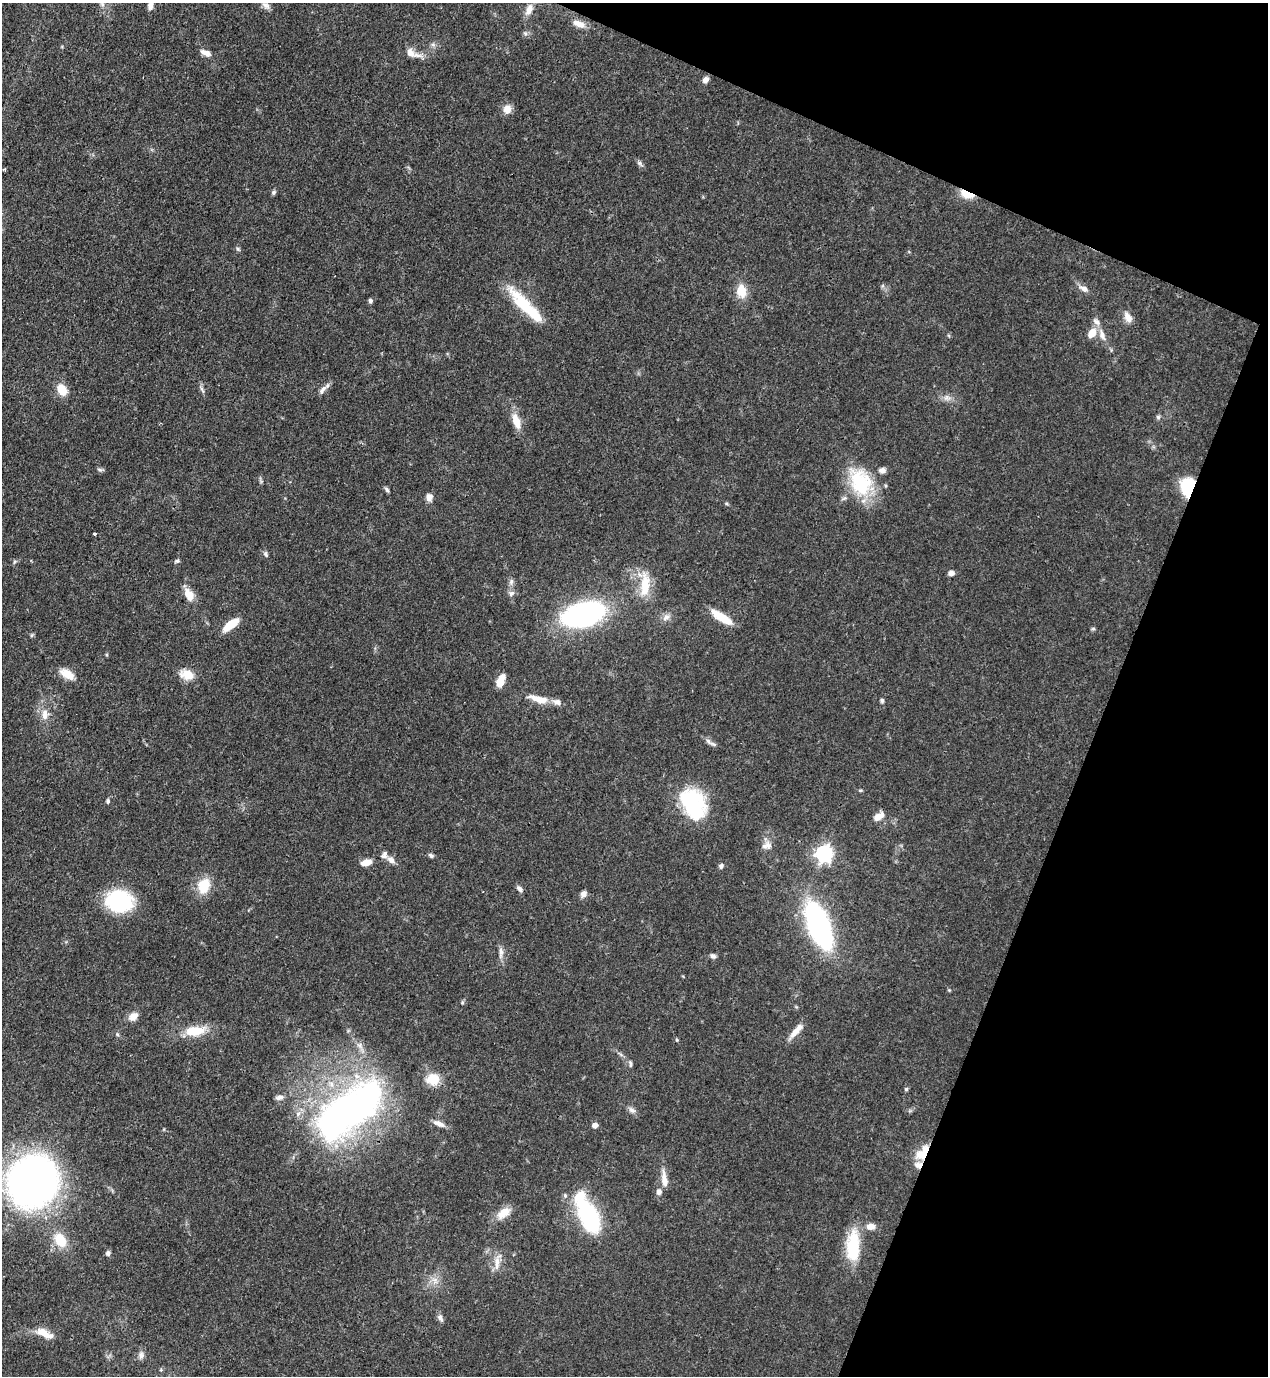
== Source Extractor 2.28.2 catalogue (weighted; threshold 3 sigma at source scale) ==
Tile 8 of 4 x 4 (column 4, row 2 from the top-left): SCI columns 4152-5417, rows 2791-4164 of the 5638 x 5579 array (HDU 1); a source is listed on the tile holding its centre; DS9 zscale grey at full resolution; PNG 1270 x 1378 px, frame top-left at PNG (2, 3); no overlay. Shown black and unused: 20% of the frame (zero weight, under 3 of 4 exposures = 7% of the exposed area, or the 3 px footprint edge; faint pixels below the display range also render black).
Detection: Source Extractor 2.28.2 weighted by HDU 2 'WHT'; one run over the whole footprint, this tile lists its part. Background 0.0508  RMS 0.0034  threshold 0.0152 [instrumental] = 3 sigma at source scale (4.5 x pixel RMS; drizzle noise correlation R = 1.50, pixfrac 1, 0.05/0.05 arcsec/px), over >= 5 px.
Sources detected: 109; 1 inside a brighter object's white glare — not listed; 8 inside a brighter listed object's ellipse — not listed separately; the other 100 listed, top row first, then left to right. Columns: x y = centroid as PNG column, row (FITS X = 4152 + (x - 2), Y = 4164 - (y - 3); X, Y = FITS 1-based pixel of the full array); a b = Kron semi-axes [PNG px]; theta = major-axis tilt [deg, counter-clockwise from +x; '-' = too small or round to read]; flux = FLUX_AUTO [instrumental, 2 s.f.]
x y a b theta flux
102 4 8 5 -46 0.94
150 6 8 6 82 1.7
266 6 14 8 -39 1.9
529 9 15 8 63 2.6
579 24 17 8 -20 3.2
525 33 6 4 -44 0.66
433 45 7 4 -19 0.7
206 53 12 6 -22 2.3
410 54 32 7 -12 3.1
706 80 7 6 - 1.7
507 109 11 10 - 2.9
640 163 9 5 -39 0.91
274 192 7 5 53 0.67
967 194 15 7 -20 5.8
238 249 6 5 - 0.59
1084 289 12 7 -28 1.9
741 291 13 10 -81 6
370 301 6 5 - 0.73
522 303 46 16 -50 14
1128 317 14 8 -61 2.5
1092 333 13 8 54 3.7
1102 335 18 8 -71 2.9
62 390 10 8 -62 7.1
202 390 11 3 -60 0.81
322 390 16 6 48 1.7
946 397 8 4 53 0.93
1158 417 5 5 - 0.66
516 421 20 8 -72 4.8
100 470 11 3 -12 0.56
860 482 39 27 -63 21
1188 487 18 13 88 16
387 490 7 5 -58 0.67
429 497 9 7 81 1.9
94 534 3 2 - 0.49
266 554 8 5 -61 0.77
177 561 7 4 11 0.6
14 562 6 4 71 0.45
951 573 7 6 - 1.4
511 582 8 6 74 1.1
645 585 30 11 87 8.9
511 593 8 7 - 1.1
189 595 14 8 -67 4.8
584 614 29 15 14 100
666 617 12 8 45 1.8
721 617 26 8 -33 7.6
231 625 17 7 38 7.3
1093 629 6 4 0 0.46
31 635 6 4 88 0.47
67 674 18 10 -30 4.5
187 674 18 12 -15 4.6
500 682 10 8 84 3.8
538 699 29 9 -15 4.9
882 700 5 4 - 0.71
45 715 16 8 89 3.2
708 741 10 5 -53 1.2
860 790 6 4 -18 0.39
108 801 6 5 - 0.64
693 804 36 24 -63 26
878 816 13 7 32 3
768 845 12 10 -60 2.2
824 854 7 7 - 120
431 855 8 5 -45 0.73
391 860 10 7 -36 1.8
366 862 11 6 11 3.1
721 866 7 5 47 0.84
204 886 18 14 70 7.9
519 889 8 5 -45 1.1
583 894 7 6 - 1.8
119 901 20 17 -10 41
819 925 30 13 -68 120
501 952 17 5 88 1.7
713 956 7 6 - 1
949 990 4 4 - 0.36
133 1016 11 8 42 3
195 1031 25 11 6 8.7
795 1032 20 8 50 3.3
117 1034 6 4 -46 0.47
630 1064 11 4 -82 0.67
433 1079 14 13 - 6.5
906 1089 4 4 - 0.58
279 1097 10 6 12 1.3
632 1110 11 6 -31 1.3
349 1111 98 43 38 130
439 1124 16 6 -25 2.1
595 1125 5 4 - 2.2
923 1153 18 10 49 7.8
664 1180 20 7 -82 3.5
33 1181 33 30 65 220
659 1192 9 7 -74 1.3
503 1213 21 11 37 4.2
589 1217 31 16 -64 38
871 1226 11 8 6 2.5
60 1240 19 13 -58 7.5
853 1246 35 14 88 16
108 1253 7 6 - 0.91
497 1262 24 7 82 3.1
435 1280 10 4 -85 1.1
440 1318 10 6 -61 1.2
43 1332 19 10 -27 4.5
141 1355 10 7 81 1.5
Overlapping masked pixels (flux is a lower limit): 4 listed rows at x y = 967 194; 1188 487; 349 1111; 923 1153